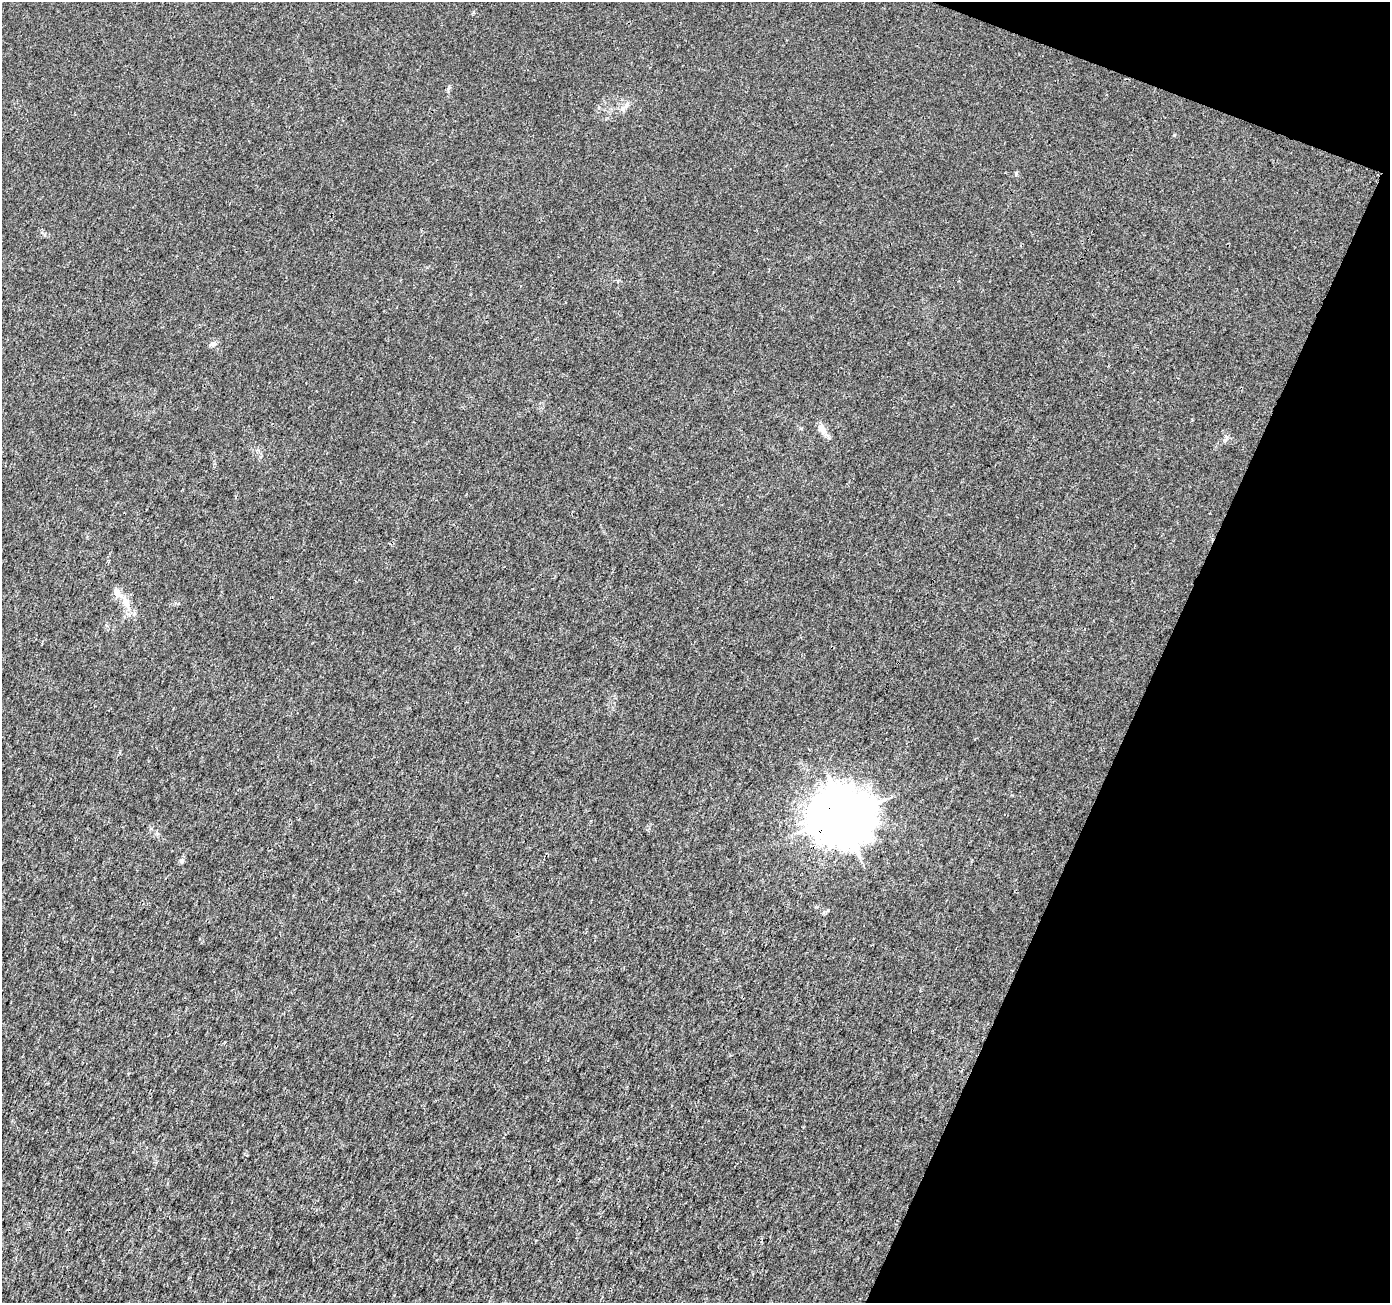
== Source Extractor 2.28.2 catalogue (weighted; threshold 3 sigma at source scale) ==
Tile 8 of 4 x 4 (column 4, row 2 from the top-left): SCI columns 4172-5559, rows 2879-4179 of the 5559 x 5692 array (HDU 1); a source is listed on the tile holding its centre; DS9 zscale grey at full resolution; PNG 1392 x 1305 px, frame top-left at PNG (2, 2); no overlay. Shown black and unused: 19% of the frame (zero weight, under 3 of 4 exposures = <1% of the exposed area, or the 3 px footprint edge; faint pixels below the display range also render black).
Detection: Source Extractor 2.28.2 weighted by HDU 2 'WHT'; one run over the whole footprint, this tile lists its part. Background 0.0014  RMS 0.0021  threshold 0.00928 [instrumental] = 3 sigma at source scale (4.5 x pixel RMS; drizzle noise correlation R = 1.50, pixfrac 1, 0.0396/0.0396 arcsec/px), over >= 5 px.
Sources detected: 9; all 9 listed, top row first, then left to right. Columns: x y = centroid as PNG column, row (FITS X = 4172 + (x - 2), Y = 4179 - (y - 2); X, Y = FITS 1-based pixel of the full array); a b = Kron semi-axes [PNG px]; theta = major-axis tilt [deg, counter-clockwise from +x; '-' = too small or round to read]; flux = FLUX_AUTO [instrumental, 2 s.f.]
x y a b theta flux
448 88 7 5 50 0.38
623 108 11 6 32 0.91
212 344 8 7 - 0.61
822 429 13 7 -58 1.7
1226 437 7 4 -71 0.39
117 593 16 9 -45 1.7
127 603 14 8 -76 1.8
843 815 18 16 1 1000
182 861 7 6 - 0.52
Overlapping masked pixels (flux is a lower limit): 1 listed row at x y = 843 815